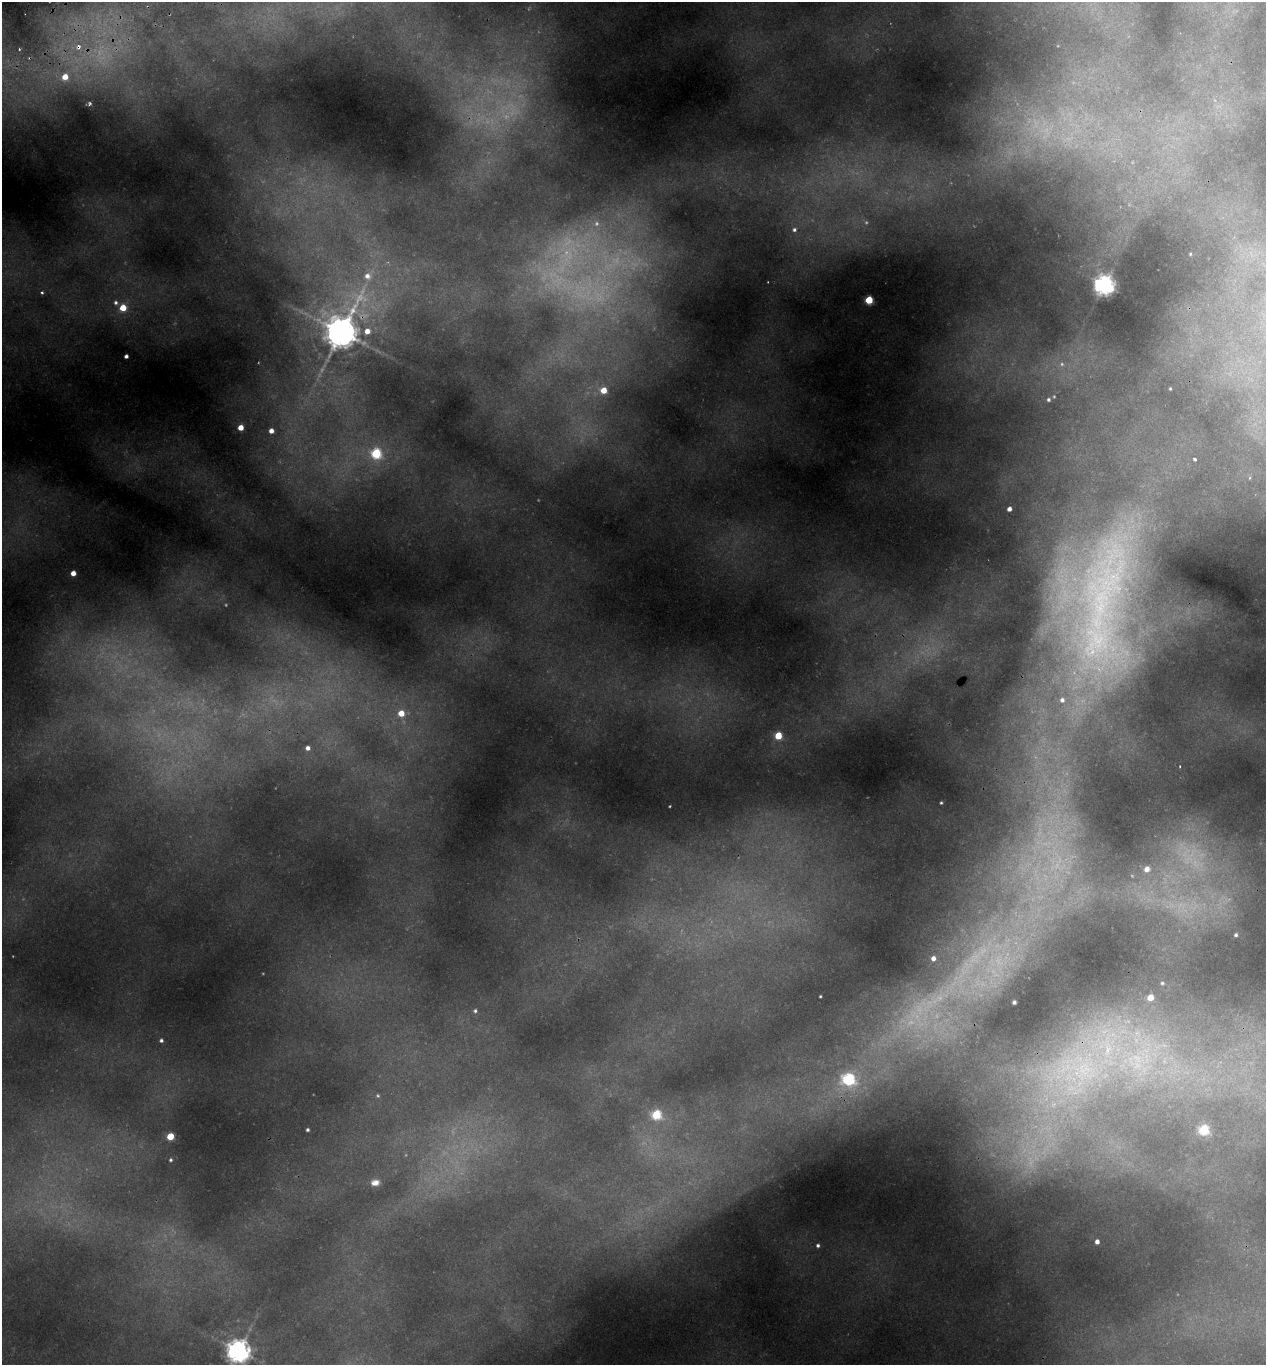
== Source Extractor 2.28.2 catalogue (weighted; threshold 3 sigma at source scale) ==
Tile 11 of 4 x 4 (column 3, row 3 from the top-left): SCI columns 2658-3921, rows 1424-2786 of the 5366 x 5570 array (HDU 1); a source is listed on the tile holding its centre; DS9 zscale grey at full resolution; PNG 1268 x 1367 px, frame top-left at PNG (2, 2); no overlay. Shown black and unused: <1% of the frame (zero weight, under 2 of 3 exposures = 4% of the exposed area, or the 3 px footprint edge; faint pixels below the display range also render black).
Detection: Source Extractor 2.28.2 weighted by HDU 2 'WHT'; one run over the whole footprint, this tile lists its part. Background 0.146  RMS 0.007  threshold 0.0315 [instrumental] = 3 sigma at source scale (4.5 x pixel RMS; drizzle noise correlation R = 1.50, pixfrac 1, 0.0396/0.0396 arcsec/px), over >= 5 px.
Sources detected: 77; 19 too faint to see at this stretch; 1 cosmic-ray / hot-pixel residue — not listed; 4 inside a brighter listed object's ellipse — not listed separately; the other 53 listed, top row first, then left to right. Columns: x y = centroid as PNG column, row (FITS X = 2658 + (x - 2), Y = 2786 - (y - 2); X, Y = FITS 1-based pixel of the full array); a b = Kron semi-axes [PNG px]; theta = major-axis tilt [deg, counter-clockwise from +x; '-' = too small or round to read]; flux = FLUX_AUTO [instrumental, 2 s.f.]
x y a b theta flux
78 47 8 7 - 4.4
19 49 4 2 - 0.68
65 77 6 6 - 11
89 103 5 4 - 1.7
794 230 7 6 - 3
1190 254 3 3 - 0.66
613 262 56 44 -11 140
367 276 10 9 - 6.8
1104 285 7 7 - 520
42 292 4 4 - 1.5
869 300 5 5 - 37
116 302 8 7 - 2.7
123 308 6 5 - 17
367 331 6 5 - 6.9
341 332 13 10 84 1800
126 356 4 3 - 2.5
604 390 5 5 - 13
1048 399 5 5 - 1.6
241 427 4 4 - 9.9
271 431 5 5 - 5.6
376 453 6 6 - 61
1195 460 4 4 - 2.1
1250 478 5 4 - 1.4
1009 509 4 4 - 3.7
73 573 4 4 - 7.1
1102 597 245 75 77 550
401 713 6 6 - 12
778 736 5 5 - 25
308 748 5 5 - 3.8
1180 766 2 2 - 0.58
941 803 3 3 - 1
670 806 2 2 - 0.7
1147 869 9 8 - 6.8
1236 935 4 3 - 1.3
933 958 5 5 - 4
1162 983 3 3 - 0.83
820 996 3 2 - 0.79
1150 997 5 4 - 13
933 1002 95 28 35 160
1014 1002 4 4 - 1.4
475 1011 5 5 - 1.6
161 1040 4 4 - 1.8
1074 1071 99 78 18 230
849 1079 7 7 - 100
656 1115 6 6 - 48
308 1130 3 3 - 1.5
1204 1130 5 5 - 56
170 1136 5 5 - 23
171 1160 5 5 - 1.3
375 1182 10 7 7 5.8
1097 1241 4 4 - 3.9
818 1245 5 5 - 1.9
238 1351 8 7 - 810
Overlapping masked pixels (flux is a lower limit): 5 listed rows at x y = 78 47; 341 332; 1102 597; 933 1002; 1074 1071
Isophote crosses this tile's border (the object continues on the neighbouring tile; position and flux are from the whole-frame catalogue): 2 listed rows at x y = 1102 597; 238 1351